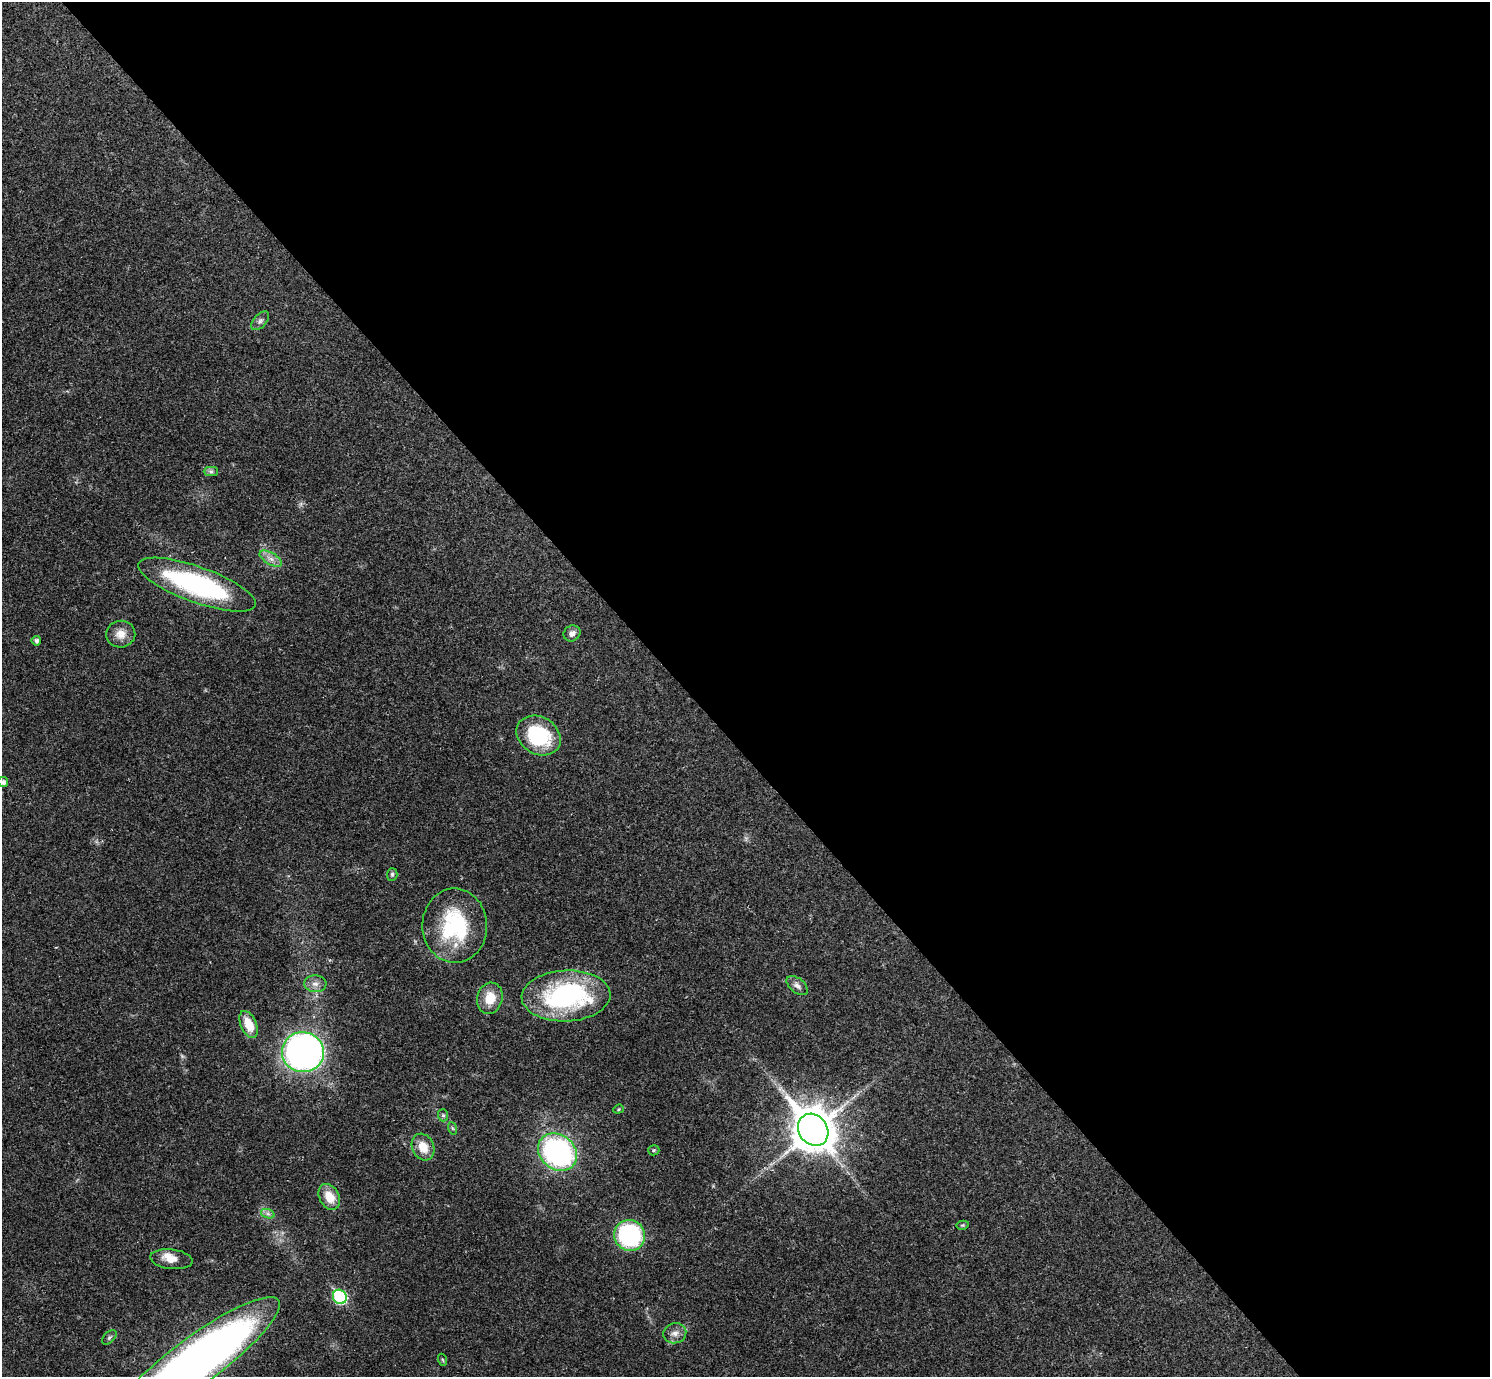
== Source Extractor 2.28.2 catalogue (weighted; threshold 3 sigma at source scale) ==
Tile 8 of 4 x 4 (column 4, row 2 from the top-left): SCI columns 4463-5950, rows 2905-4279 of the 5953 x 5950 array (HDU 1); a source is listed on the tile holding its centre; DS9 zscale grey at full resolution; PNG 1492 x 1379 px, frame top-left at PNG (2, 2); each listed source drawn as its Kron ellipse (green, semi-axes under 4 px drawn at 4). Shown black and unused: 54% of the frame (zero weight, under 3 of 4 exposures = <1% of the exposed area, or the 3 px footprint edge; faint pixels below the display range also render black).
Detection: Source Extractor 2.28.2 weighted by HDU 2 'WHT'; one run over the whole footprint, this tile lists its part. Background 0.0361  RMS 0.0026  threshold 0.0118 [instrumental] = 3 sigma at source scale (4.5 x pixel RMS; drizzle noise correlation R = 1.50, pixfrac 1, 0.05/0.05 arcsec/px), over >= 5 px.
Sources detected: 36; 1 too faint to see at this stretch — neither listed nor drawn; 1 inside a brighter listed object's ellipse — not listed separately; the other 34 listed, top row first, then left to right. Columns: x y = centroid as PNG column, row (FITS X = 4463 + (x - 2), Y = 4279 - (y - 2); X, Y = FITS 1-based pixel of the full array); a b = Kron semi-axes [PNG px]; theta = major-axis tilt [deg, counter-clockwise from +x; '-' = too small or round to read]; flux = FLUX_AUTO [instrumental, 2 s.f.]
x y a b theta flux
260 321 11 6 49 0.97
211 471 7 4 0 0.61
271 559 12 6 -31 1.6
197 585 62 18 -20 45
572 633 9 7 32 1.4
121 634 14 13 - 3
36 641 5 4 - 0.78
539 736 23 18 -31 18
3 782 5 5 - 0.93
392 874 6 5 - 0.47
455 926 37 32 -88 25
315 984 11 8 -5 1.6
797 986 12 7 -39 1.3
566 996 44 25 2 44
490 998 16 12 75 5.1
249 1024 14 8 -66 4.6
303 1052 21 20 - 120
618 1109 5 4 - 0.35
443 1115 6 5 - 0.5
452 1128 6 4 -70 0.4
813 1130 17 14 -54 730
423 1147 14 11 -64 4.3
654 1150 5 5 - 0.48
557 1152 21 17 -38 56
329 1197 13 9 -62 4.7
268 1214 7 4 -19 0.68
963 1225 6 4 11 0.33
630 1235 16 15 - 34
172 1259 21 9 -7 3.1
340 1297 7 6 - 29
675 1333 11 10 - 1.8
109 1337 9 5 45 0.57
197 1360 101 24 36 250
443 1360 6 3 -70 0.28
Isophote crosses this tile's border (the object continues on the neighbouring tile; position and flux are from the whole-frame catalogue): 2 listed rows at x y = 3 782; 197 1360